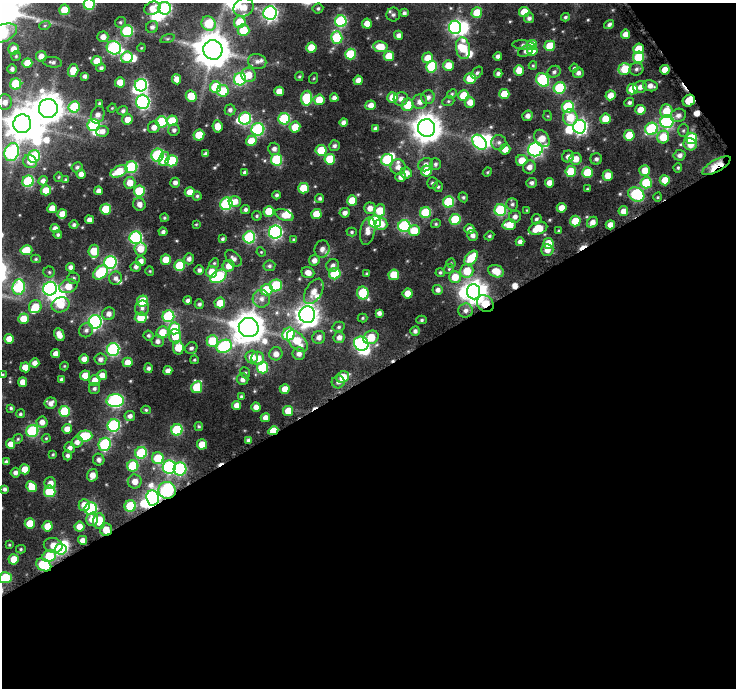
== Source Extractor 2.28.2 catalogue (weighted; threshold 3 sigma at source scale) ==
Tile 4 of 2 x 2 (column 2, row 2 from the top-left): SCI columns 749-1482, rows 51-736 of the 1496 x 1477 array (HDU 1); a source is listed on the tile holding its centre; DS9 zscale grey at full resolution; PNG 738 x 690 px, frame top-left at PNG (2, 3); each listed source drawn as its Kron ellipse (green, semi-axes under 4 px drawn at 4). Shown black and unused: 47% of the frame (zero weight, under 8 of 16 exposures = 3% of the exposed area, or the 3 px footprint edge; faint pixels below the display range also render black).
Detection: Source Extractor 2.28.2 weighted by HDU 2 'WHT'; one run over the whole footprint, this tile lists its part. Background 0.115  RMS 0.019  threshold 0.0795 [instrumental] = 3 sigma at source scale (4.09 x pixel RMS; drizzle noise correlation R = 1.36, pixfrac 0.8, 0.0396/0.0396 arcsec/px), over >= 5 px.
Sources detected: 487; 17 inside a brighter object's white glare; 7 cosmic-ray / hot-pixel residue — neither listed nor drawn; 9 inside a brighter listed object's ellipse — not listed separately; the other 454 listed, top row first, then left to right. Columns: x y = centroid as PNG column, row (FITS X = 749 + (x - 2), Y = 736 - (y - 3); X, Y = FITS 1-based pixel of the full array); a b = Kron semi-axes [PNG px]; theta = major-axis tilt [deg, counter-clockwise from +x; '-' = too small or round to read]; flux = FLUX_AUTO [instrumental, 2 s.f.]
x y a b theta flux
89 4 5 5 - 140
244 7 10 9 - 21
152 8 8 6 26 16
165 8 6 6 - 260
318 8 5 5 - 3.3
64 10 5 5 - 34
524 12 5 5 - 36
270 13 7 6 - 500
404 13 4 4 - 4.3
477 13 5 5 - 47
393 15 7 7 - 4.8
565 17 4 4 - 3
529 18 5 5 - 5.3
341 21 6 6 - 180
120 22 6 5 - 3
240 22 6 6 - 50
209 23 7 7 - 90
367 24 5 5 - 23
609 24 5 4 - 5.3
45 25 6 3 20 2.6
152 27 6 6 - 6.4
455 27 7 6 - 360
243 30 6 6 - 50
127 31 6 5 - 150
2 33 16 8 21 160
625 34 5 4 - 13
398 35 4 4 - 7.8
103 37 5 5 - 13
337 38 6 5 - 110
167 39 7 3 19 2.8
524 45 11 4 -4 4.9
532 45 5 5 - 42
550 46 5 5 - 50
311 47 5 5 - 36
380 47 7 5 -10 32
114 48 7 6 - 290
141 48 4 3 - 1.5
463 48 11 7 -81 61
13 49 5 5 - 18
638 49 5 5 - 37
213 50 10 9 - 4400
525 51 8 5 28 5.3
532 51 5 4 - 23
350 54 5 5 - 77
16 56 5 5 - 2.5
41 56 5 5 - 13
389 56 5 5 - 36
498 56 4 4 - 5.8
127 57 6 5 - 48
639 57 5 5 - 80
427 58 5 5 - 24
97 61 5 5 - 28
257 61 9 7 -11 8.7
52 62 10 5 -8 5
27 63 5 5 - 26
448 65 5 5 - 27
533 65 4 4 - 2
431 67 6 5 - 100
101 68 4 4 - 5
574 68 4 4 - 2.6
12 69 4 4 - 6
625 69 6 5 - 49
636 69 7 6 - 5
73 70 6 5 - 36
519 70 5 5 - 24
665 70 5 5 - 25
554 72 7 5 29 4.8
477 73 7 5 45 3.8
498 73 4 4 - 5.6
578 73 5 5 - 6.8
248 75 7 7 - 25
85 76 4 4 - 5.5
299 76 5 4 - 2.3
314 78 5 3 - 1.7
176 79 5 4 - 16
240 79 6 6 - 180
470 79 6 5 - 54
358 80 5 4 - 12
543 80 7 6 - 170
120 82 5 5 - 26
16 84 5 5 - 87
141 85 6 6 - 280
650 86 7 5 -12 10
215 87 5 5 - 81
640 87 7 5 17 9.7
560 88 6 5 - 130
632 89 5 5 - 43
223 91 6 6 - 47
279 91 5 5 - 19
452 94 5 4 - 2.5
504 94 5 5 - 34
610 95 5 4 - 19
191 96 6 5 - 47
464 96 5 5 - 57
393 97 5 5 - 32
428 97 7 6 - 8.7
307 98 7 5 82 110
334 98 4 4 - 8.2
401 99 7 6 - 11
319 100 5 5 - 33
448 101 6 4 21 2.7
689 101 6 5 - 46
5 102 8 7 - 13
143 102 7 6 - 390
420 102 7 7 - 12
470 102 5 5 - 16
100 103 4 4 - 3.6
629 103 5 4 - 4.3
371 105 5 4 - 13
407 105 6 6 - 38
74 107 6 5 - 88
568 107 6 6 - 130
48 108 9 9 - 2900
112 108 4 3 - 1.6
230 110 5 5 - 6.3
640 110 5 5 - 23
123 111 5 4 - 4.4
666 111 7 6 - 33
98 115 9 6 70 9.4
678 115 8 6 19 7.5
528 116 5 5 - 8.7
548 116 5 3 - 1.6
570 117 8 7 - 37
245 119 6 6 - 170
284 119 6 5 - 140
605 119 5 5 - 31
127 120 5 5 - 17
172 121 5 5 - 42
667 121 6 6 - 280
162 122 6 5 - 120
343 122 4 4 - 7.8
22 124 9 9 - 3400
94 125 6 6 - 180
217 126 6 5 - 21
154 127 6 5 - 11
295 127 6 5 - 29
579 127 7 6 - 480
376 128 4 4 - 5.7
427 128 9 8 - 2600
258 129 6 6 - 230
651 129 6 6 - 160
174 130 6 5 - 5.8
683 130 6 5 - 3.3
102 131 6 5 - 10
199 135 5 5 - 42
629 135 5 5 - 47
663 137 6 5 - 45
542 138 9 6 -54 23
691 138 5 5 - 110
251 141 5 5 - 34
480 142 8 6 -47 220
499 142 7 7 - 7
690 144 6 6 - 17
334 146 5 5 - 4.9
274 149 6 6 - 7.9
505 149 5 5 - 19
535 149 7 7 - 400
321 150 5 5 - 58
12 152 9 7 71 320
206 154 4 4 - 5.1
158 155 6 6 - 210
680 155 6 5 - 7.5
34 156 6 6 - 130
568 156 6 6 - 9.1
164 159 7 5 72 13
330 159 5 5 - 64
576 159 6 6 - 19
596 159 6 5 - 4.9
276 160 5 5 - 110
387 160 6 6 - 130
522 160 6 5 - 25
172 161 6 5 - 80
30 162 7 6 - 17
435 164 6 5 - 4.4
425 165 7 6 - 9.3
716 166 16 6 30 47
77 167 5 5 - 4.2
131 167 6 5 - 160
398 167 8 7 - 12
529 167 7 6 - 12
678 168 5 4 - 2.8
645 170 5 5 - 24
119 171 9 5 26 44
426 171 5 5 - 39
571 171 5 5 - 55
245 172 4 4 - 5.6
487 172 5 4 - 2
406 173 6 5 - 16
587 173 5 5 - 60
81 174 4 4 - 12
608 176 5 5 - 22
59 177 5 3 - 1.6
401 177 5 5 - 10
66 180 4 4 - 2.9
665 180 5 5 - 30
28 181 6 5 - 140
43 181 5 4 - 8.2
130 183 6 5 - 24
175 183 5 4 - 7.4
432 183 6 5 - 3.9
532 183 5 5 - 5.4
549 183 5 4 - 16
646 183 5 5 - 73
438 187 5 4 - 3
303 188 5 5 - 45
587 189 4 3 - 1.9
46 190 5 5 - 30
98 191 4 4 - 9.8
139 191 5 5 - 96
190 192 5 5 - 20
636 194 8 7 - 170
277 195 4 4 - 4.2
197 196 4 4 - 2.9
463 197 5 4 - 2.9
658 197 4 3 - 1.8
320 198 4 4 - 3.9
235 201 6 5 - 14
352 201 5 5 - 39
449 202 5 5 - 120
139 204 6 6 - 11
226 204 6 6 - 210
512 204 6 5 - 4
52 208 5 5 - 22
370 208 6 5 - 14
562 208 5 4 - 19
106 209 5 5 - 58
245 210 5 4 - 4.5
500 210 6 6 - 150
527 210 4 4 - 1.6
269 211 5 5 - 51
380 211 6 5 - 42
623 211 5 4 - 13
345 213 5 4 - 8.3
425 213 5 5 - 110
62 214 5 5 - 23
316 214 5 5 - 35
284 215 9 5 -21 19
257 216 5 4 - 2.7
515 217 6 5 - 7.6
164 218 4 4 - 2.6
455 219 5 5 - 84
536 219 5 5 - 4
89 220 4 4 - 9.1
575 221 5 5 - 50
375 222 6 6 - 180
592 222 6 5 - 11
196 224 3 3 - 1.7
381 224 6 6 - 15
436 224 5 4 - 2.4
74 225 4 4 - 4.2
509 225 7 5 -1 31
610 225 5 4 - 16
404 226 6 6 - 210
538 228 9 6 18 37
55 229 4 4 - 12
469 229 5 4 - 8.9
368 231 14 7 79 14
414 231 6 5 - 41
559 231 3 3 - 2.6
163 232 4 4 - 4.9
275 232 6 6 - 380
352 232 5 4 - 2.7
58 235 4 3 - 3.6
472 235 5 5 - 7.3
489 236 5 4 - 3
249 237 6 6 - 190
136 238 6 6 - 280
222 239 4 4 - 3.6
294 240 4 4 - 2.6
520 242 4 4 - 7.4
548 243 5 5 - 32
140 249 6 6 - 24
322 249 8 7 - 9.8
26 250 6 5 - 34
547 250 6 6 - 14
94 251 6 5 - 48
261 252 5 4 - 1.8
233 258 10 6 -43 7.9
471 258 8 5 50 47
36 259 5 4 - 2.4
189 259 5 5 - 7.1
166 260 5 5 - 31
314 260 5 5 - 11
141 261 5 5 - 10
110 262 6 6 - 260
214 263 5 4 - 2.4
451 263 4 4 - 1.8
180 265 5 5 - 75
333 265 6 6 - 7.1
229 266 6 5 - 18
269 266 6 5 - 4.5
70 267 4 4 - 6.8
136 267 5 5 - 6
449 269 5 4 - 2.3
199 270 5 5 - 6.1
150 271 4 4 - 1.9
467 271 6 6 - 38
496 271 8 6 -21 27
49 272 5 5 - 3.1
101 272 8 6 43 100
212 272 6 5 - 26
440 272 4 4 - 3.1
308 273 6 5 - 14
367 273 4 3 - 2.6
335 274 5 5 - 92
394 275 5 5 - 44
218 276 9 6 33 140
455 277 6 6 - 32
74 278 6 6 - 4.1
116 278 6 6 - 7.6
276 285 6 6 - 100
68 286 9 6 21 28
19 287 7 6 - 140
50 289 7 6 - 400
266 290 6 5 - 56
438 290 5 5 - 7.6
314 291 14 8 60 17
474 292 7 6 - 1400
363 293 6 6 - 91
408 293 5 5 - 25
261 299 9 8 - 12
143 301 6 5 - 69
188 301 4 4 - 6.3
220 303 5 5 - 28
199 304 4 4 - 4.4
485 304 9 7 -46 51
61 305 9 7 21 25
35 307 6 6 - 35
142 308 7 7 - 6.7
465 311 7 7 - 8.4
379 313 4 4 - 7
109 314 6 6 - 9.9
307 315 8 8 - 1500
168 316 6 6 - 150
141 318 6 5 - 44
362 318 5 4 - 2.3
23 319 5 5 - 32
422 320 5 4 - 3.1
95 322 7 6 - 360
249 327 10 9 - 3400
339 327 6 5 - 3.7
175 328 6 5 - 80
86 330 7 6 - 6.4
415 331 5 5 - 5.7
163 332 6 6 - 35
289 334 6 6 - 120
59 335 7 5 -64 15
149 335 5 4 - 3.6
175 336 7 6 - 35
319 337 6 6 - 10
339 337 6 5 - 10
371 337 8 6 31 43
9 339 5 5 - 21
157 341 6 6 - 7.5
212 341 6 5 - 68
297 341 13 7 -47 42
361 344 7 6 - 290
224 346 8 6 24 210
178 348 7 5 -81 39
191 348 6 5 - 4.9
113 349 6 6 - 250
56 354 4 4 - 13
276 354 6 6 - 14
299 354 6 6 - 10
252 357 6 6 - 19
258 358 6 6 - 23
84 359 4 4 - 13
100 359 6 6 - 6.9
194 360 4 3 - 2.2
127 362 5 4 - 19
35 363 4 4 - 12
64 366 4 4 - 1.7
25 367 5 5 - 21
149 368 5 4 - 5
262 368 6 5 - 98
168 371 4 4 - 12
245 373 6 4 -68 2.7
2 375 3 3 - 2.4
85 375 5 5 - 24
102 375 5 5 - 15
343 377 6 5 - 38
62 379 3 3 - 4.6
242 379 6 5 - 9.2
95 380 5 5 - 20
23 382 5 4 - 16
338 382 6 6 - 6.9
197 387 6 5 - 61
94 388 5 5 - 4.6
285 389 5 5 - 18
241 396 4 3 - 2.4
115 401 9 6 3 350
50 403 6 5 - 9.5
236 405 4 4 - 13
256 407 5 4 - 12
11 408 4 3 - 2.9
146 410 5 4 - 2.6
64 411 5 5 - 97
288 411 5 5 - 28
20 414 4 4 - 3
130 416 5 5 - 7.5
265 418 4 4 - 12
42 422 5 5 - 12
114 426 6 6 - 240
199 426 4 4 - 2.6
67 429 5 4 - 16
177 430 6 5 - 120
32 431 6 6 - 160
273 431 5 4 - 43
85 436 7 5 3 82
46 438 4 3 - 1.9
18 439 5 4 - 2.5
248 440 4 4 - 6.2
77 442 6 5 - 9.1
11 444 5 4 - 15
105 444 6 6 - 170
202 444 5 5 - 30
70 448 5 5 - 7.6
141 453 6 5 - 120
53 454 4 3 - 2.4
67 455 5 4 - 5.4
158 458 6 5 - 66
99 460 6 5 - 7
6 462 4 4 - 4.7
133 466 5 5 - 86
169 467 6 6 - 280
25 469 5 5 - 25
180 469 6 6 - 200
15 473 5 4 - 6.9
92 475 6 5 - 17
135 481 7 7 - 18
50 483 6 5 - 12
32 487 5 5 - 34
4 489 4 3 - 4.8
167 490 9 8 - 260
50 491 6 5 - 100
153 498 8 6 -82 450
84 505 6 5 - 19
130 506 5 5 - 82
91 509 6 6 - 210
92 519 6 6 - 20
99 521 8 6 88 36
30 524 5 5 - 44
48 526 5 5 - 34
79 527 5 5 - 20
106 530 6 6 - 34
83 540 4 4 - 14
9 545 3 2 - 1.6
53 545 9 7 -12 20
21 549 5 4 - 2.6
61 549 6 5 - 150
49 556 7 5 29 64
14 559 5 5 - 32
44 565 8 6 -29 130
5 578 6 5 - 90
Overlapping masked pixels (flux is a lower limit): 8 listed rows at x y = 689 101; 716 166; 485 304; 273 431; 167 490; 153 498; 106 530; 44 565
Isophote crosses this tile's border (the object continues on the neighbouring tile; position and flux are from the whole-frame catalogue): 5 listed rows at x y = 89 4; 165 8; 2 33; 2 375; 5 578